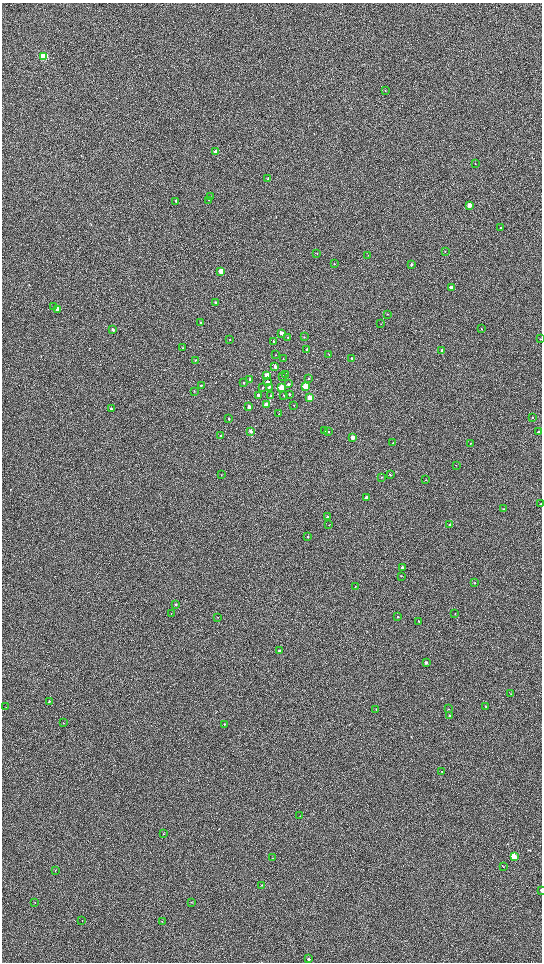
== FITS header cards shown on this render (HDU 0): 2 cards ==
NAXIS1  =                 1080 / length of data axis 1
NAXIS2  =                 1920 / length of data axis 2

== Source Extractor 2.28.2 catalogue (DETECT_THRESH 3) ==
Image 1080 x 1920 px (HDU 0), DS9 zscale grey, zoomed out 1/2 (1 PNG px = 2 x 2 image px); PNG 544 x 964 px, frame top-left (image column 1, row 1919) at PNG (2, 3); each listed source drawn as its Kron ellipse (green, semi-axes under 4 px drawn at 4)
Background 602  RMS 57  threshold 171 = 3 sigma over >= 5 px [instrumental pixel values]
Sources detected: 121; all 121 listed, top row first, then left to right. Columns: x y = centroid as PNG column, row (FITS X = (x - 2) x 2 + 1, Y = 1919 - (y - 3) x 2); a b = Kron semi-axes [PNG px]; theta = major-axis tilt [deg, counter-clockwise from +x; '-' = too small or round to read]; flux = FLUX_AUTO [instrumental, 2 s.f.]
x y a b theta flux
44 56 3 3 - 910000
385 91 3 2 - 4300
215 152 3 2 - 88000
475 164 3 1 - 4000
268 179 3 2 - 9500
210 197 3 2 - 3400
208 200 2 1 - 2900
176 201 3 2 - 18000
469 205 3 2 - 210000
501 228 2 2 - 12000
445 251 2 2 - 4100
317 254 2 2 - 3600
368 255 3 2 - 3100
334 263 2 2 - 5200
411 265 3 2 - 23000
221 271 3 3 - 230000
451 287 2 2 - 120000
216 302 3 2 - 8400
54 307 3 3 - 8000
57 310 3 3 - 230000
387 314 2 2 - 5100
201 323 2 2 - 7500
381 324 2 1 - 3200
481 329 3 2 - 6400
113 330 3 2 - 13000
281 333 3 2 - 73000
288 337 2 2 - 12000
304 337 3 2 - 4400
541 339 2 2 - 4100
230 340 2 2 - 5500
273 342 2 2 - 17000
183 348 3 2 - 4800
307 350 2 2 - 35000
442 350 2 2 - 32000
329 354 2 2 - 6600
276 355 2 2 - 4200
352 358 2 2 - 10000
283 359 2 2 - 6100
195 360 3 3 - 8200
275 367 3 2 - 35000
286 374 3 2 - 12000
267 376 3 3 - 220000
283 376 2 2 - 13000
309 378 2 2 - 9500
250 379 2 2 - 11000
267 382 3 3 - 57000
243 383 2 2 - 10000
288 384 2 2 - 14000
201 385 2 2 - 9500
305 386 3 3 - 510000
269 387 3 3 - 27000
281 387 3 3 - 320000
263 388 2 2 - 5400
194 391 3 2 - 7000
289 394 2 2 - 14000
258 395 2 2 - 43000
284 395 2 2 - 15000
271 396 2 2 - 7000
309 397 3 3 - 200000
266 405 3 3 - 160000
294 405 2 2 - 3900
249 407 3 2 - 84000
111 409 3 2 - 18000
279 414 2 2 - 5000
532 417 2 2 - 8900
229 419 2 2 - 11000
251 431 2 2 - 50000
324 431 2 2 - 8300
328 432 2 2 - 8900
539 432 2 2 - 42000
220 436 2 2 - 10000
353 437 2 2 - 76000
393 443 3 1 - 4400
470 443 2 2 - 5000
456 465 2 1 - 2800
221 475 3 2 - 4300
390 475 2 2 - 7900
381 477 3 2 - 7600
425 480 2 1 - 3500
366 497 2 2 - 110000
541 504 2 2 - 9600
503 509 2 2 - 6000
327 517 2 2 - 17000
450 524 2 2 - 29000
329 525 2 1 - 4100
308 536 2 2 - 8100
402 568 2 2 - 31000
401 576 3 2 - 6600
475 583 3 2 - 7700
355 586 3 1 - 4100
176 605 3 2 - 15000
171 613 2 1 - 3000
455 613 2 1 - 2800
217 617 2 2 - 3100
398 617 2 2 - 5800
419 621 2 2 - 9200
279 651 2 2 - 30000
426 662 2 2 - 52000
511 694 3 2 - 6500
49 701 2 2 - 9300
6 707 2 1 - 2800
486 707 2 2 - 4800
376 709 2 2 - 6600
448 709 2 2 - 3900
449 715 2 2 - 11000
63 723 3 2 - 4500
224 724 2 2 - 7000
442 772 2 2 - 5400
300 816 2 2 - 4000
163 834 2 2 - 4000
514 857 4 3 - 400000
273 858 2 1 - 3400
503 866 3 2 - 4600
55 870 2 2 - 4500
262 885 2 2 - 4200
541 890 3 2 - 12000
35 902 2 2 - 5500
191 902 3 2 - 5500
82 921 2 2 - 3400
162 922 2 2 - 3800
309 959 3 3 - 19000
At the frame edge (FLAGS 8, measured only in part): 2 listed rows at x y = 541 504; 541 890